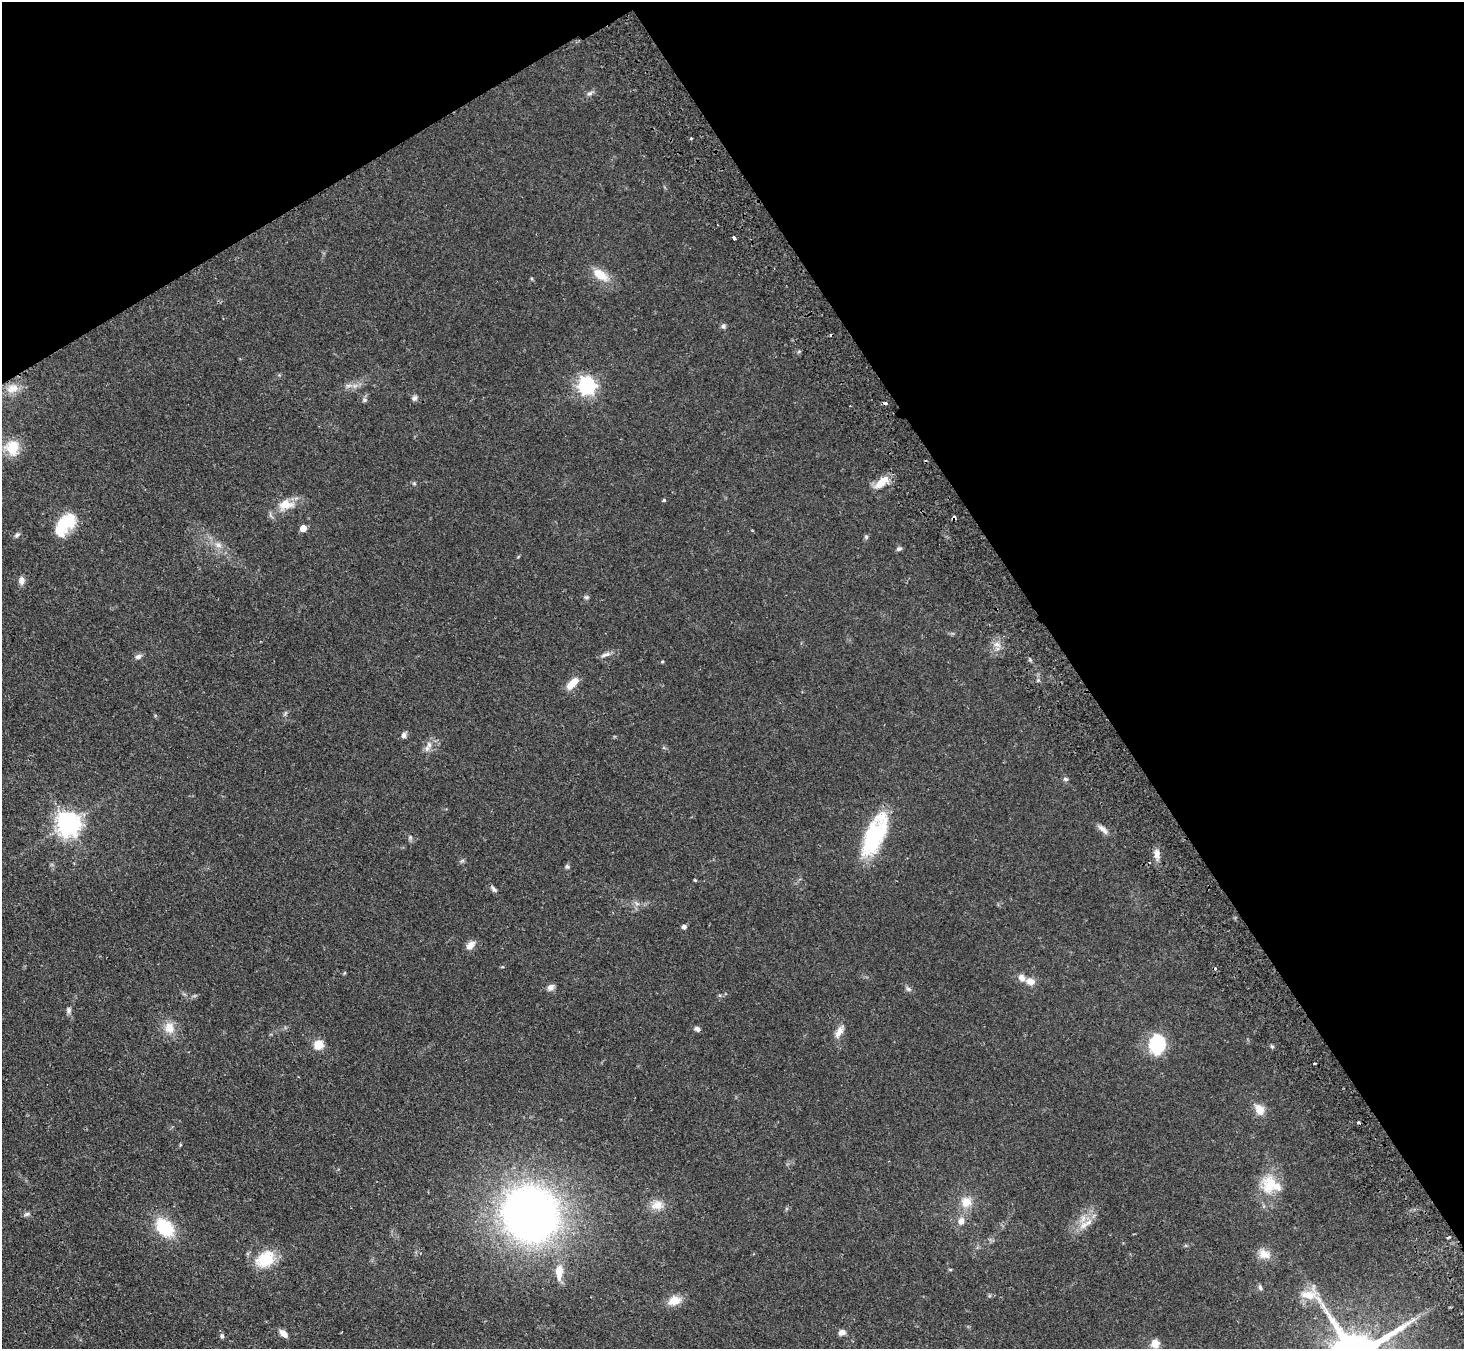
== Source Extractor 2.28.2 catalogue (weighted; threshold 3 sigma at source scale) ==
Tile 3 of 4 x 4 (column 3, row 1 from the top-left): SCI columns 2977-4438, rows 4372-5718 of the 5952 x 5912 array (HDU 1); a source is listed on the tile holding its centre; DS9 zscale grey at full resolution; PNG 1466 x 1351 px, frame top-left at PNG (2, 2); no overlay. Shown black and unused: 33% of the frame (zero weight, under 2 of 3 exposures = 3% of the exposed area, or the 3 px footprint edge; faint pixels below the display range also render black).
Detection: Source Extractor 2.28.2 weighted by HDU 2 'WHT'; one run over the whole footprint, this tile lists its part. Background 0.0677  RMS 0.0052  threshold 0.0234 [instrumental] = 3 sigma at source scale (4.5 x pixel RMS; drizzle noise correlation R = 1.50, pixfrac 1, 0.05/0.05 arcsec/px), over >= 5 px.
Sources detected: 79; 1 inside a brighter object's white glare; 4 cosmic-ray / hot-pixel residue — not listed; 2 inside a brighter listed object's ellipse — not listed separately; the other 72 listed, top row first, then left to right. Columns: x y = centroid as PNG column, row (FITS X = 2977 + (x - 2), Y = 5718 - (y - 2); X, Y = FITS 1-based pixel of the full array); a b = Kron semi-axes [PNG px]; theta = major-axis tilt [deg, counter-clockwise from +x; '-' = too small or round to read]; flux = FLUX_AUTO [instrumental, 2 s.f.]
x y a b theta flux
590 93 8 6 37 1.5
691 138 4 3 - 0.54
734 238 3 3 - 1.3
600 274 24 11 -35 8.6
723 326 6 6 - 1.2
348 385 7 4 0 1.3
587 386 7 7 - 190
13 388 18 12 10 6
414 398 8 6 40 1.4
364 400 7 5 21 1
12 448 20 18 -80 10
881 482 22 8 40 7.4
664 500 4 4 - 0.62
286 505 22 13 11 8.6
70 522 19 17 -17 14
303 528 5 5 - 6.6
17 535 8 6 29 1.2
866 537 6 5 - 0.95
218 545 10 7 -27 2.7
899 549 8 5 21 1.1
21 580 11 7 88 2.4
586 597 8 5 -9 0.92
997 644 8 6 -20 2.3
607 654 10 5 15 1.9
138 656 10 6 22 1.7
662 662 4 4 - 0.53
572 683 17 8 46 6.4
404 735 6 6 - 1.8
429 745 10 7 -89 2.6
1065 779 7 5 -15 0.96
68 824 8 8 - 450
1103 829 17 6 -42 2.7
875 835 47 18 66 46
410 837 6 5 - 0.87
1157 854 14 7 -86 3.2
462 861 7 4 19 0.78
567 867 6 6 - 0.94
695 880 5 3 - 0.46
494 889 10 5 -50 1.4
637 904 7 4 -19 1.1
684 927 4 4 - 1.8
470 945 12 8 43 3.7
1030 981 11 8 -12 4.2
550 987 9 7 39 2.1
908 989 8 5 -27 1.2
69 1010 9 6 90 1.6
169 1028 17 14 -81 6.7
697 1029 7 5 -39 1.5
839 1032 19 8 61 3.9
1157 1044 15 11 80 32
318 1045 9 8 - 8.4
1272 1046 6 4 0 0.72
1314 1063 2 2 - 0.68
1260 1109 11 9 -60 6.2
1270 1185 26 20 90 16
966 1202 13 12 - 6.8
657 1205 16 12 21 5.7
27 1214 8 5 26 1.2
530 1214 41 39 -53 360
961 1221 9 8 - 3
1089 1222 13 8 43 4.2
165 1227 20 14 -44 23
1448 1237 4 2 - 0.67
1264 1254 15 11 -20 5.5
265 1259 22 17 32 17
559 1272 23 10 89 6.7
1260 1287 8 5 -73 1
674 1301 17 11 20 6.6
842 1332 8 6 19 2.7
283 1333 10 6 -43 3.1
222 1336 7 5 -79 1
1155 1343 9 9 - 4.9